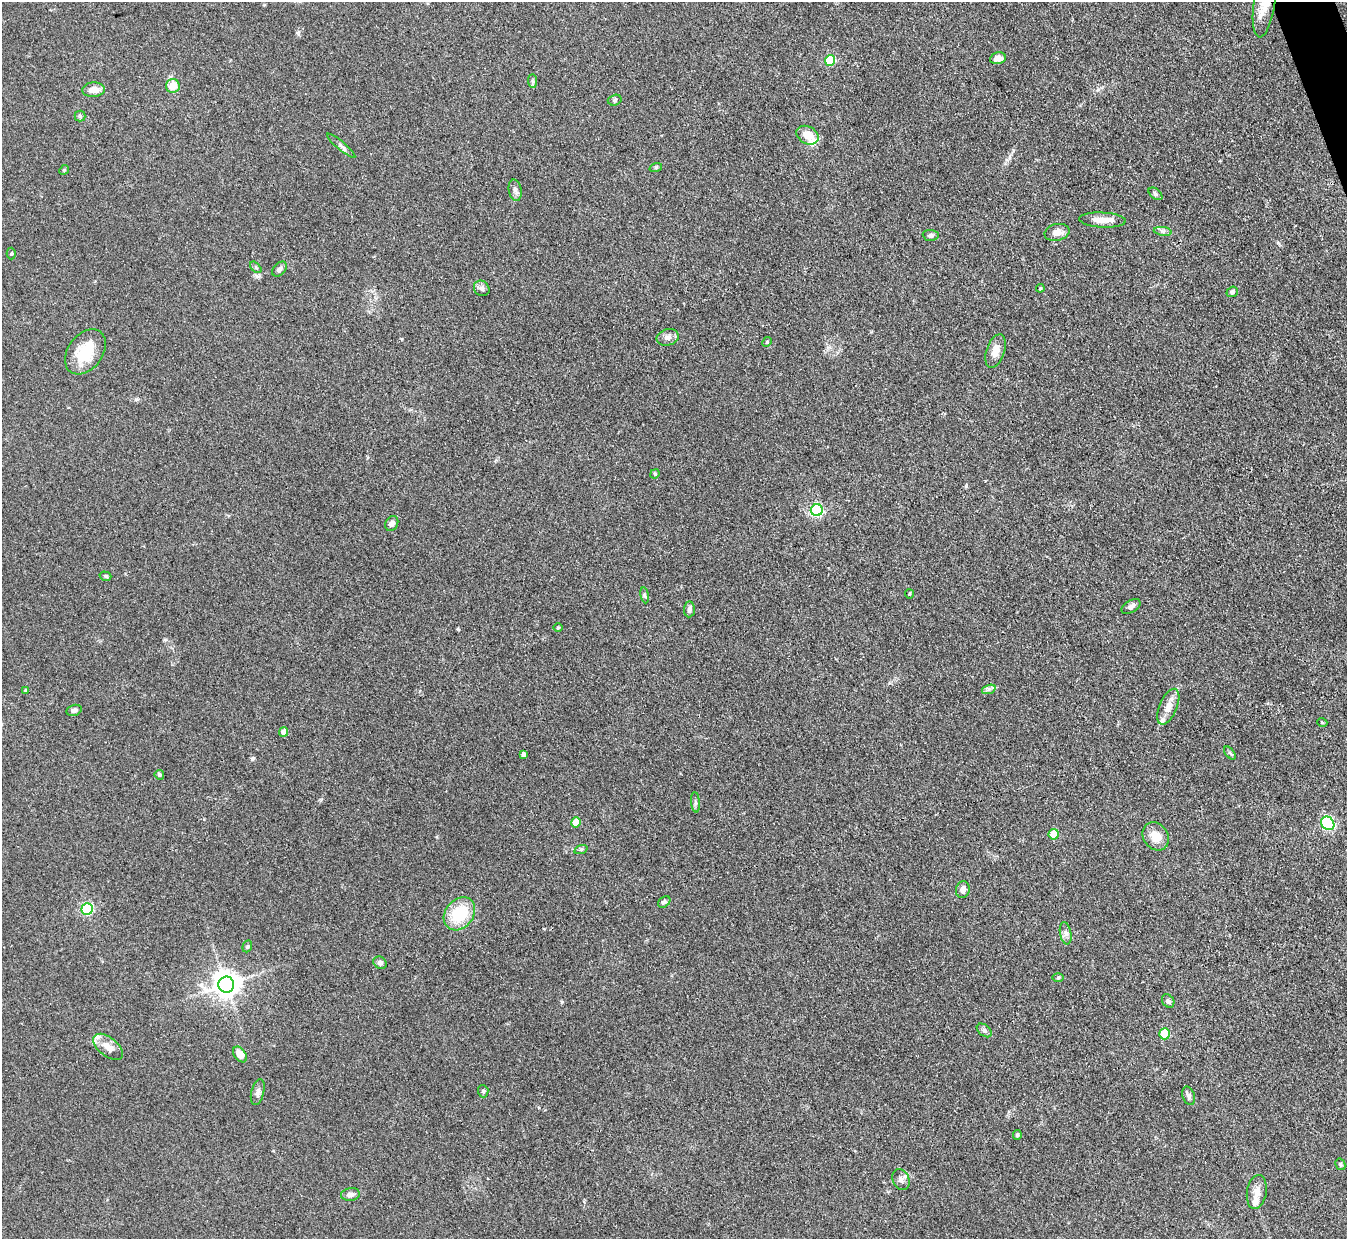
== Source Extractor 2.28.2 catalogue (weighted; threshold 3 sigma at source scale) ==
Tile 10 of 4 x 4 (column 2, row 3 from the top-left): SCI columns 1348-2692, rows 1512-2748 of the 5386 x 5371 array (HDU 1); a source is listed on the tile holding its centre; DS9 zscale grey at full resolution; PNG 1349 x 1241 px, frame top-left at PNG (2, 2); each listed source drawn as its Kron ellipse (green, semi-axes under 4 px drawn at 4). Shown black and unused: <1% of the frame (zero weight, under 3 of 4 exposures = <1% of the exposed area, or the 3 px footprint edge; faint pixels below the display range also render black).
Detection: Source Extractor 2.28.2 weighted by HDU 2 'WHT'; one run over the whole footprint, this tile lists its part. Background 0.111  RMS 0.0066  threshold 0.0298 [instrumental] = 3 sigma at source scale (4.5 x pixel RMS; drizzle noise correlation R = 1.50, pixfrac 1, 0.05/0.05 arcsec/px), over >= 5 px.
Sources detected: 78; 4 inside a brighter listed object's ellipse — not listed separately; the other 74 listed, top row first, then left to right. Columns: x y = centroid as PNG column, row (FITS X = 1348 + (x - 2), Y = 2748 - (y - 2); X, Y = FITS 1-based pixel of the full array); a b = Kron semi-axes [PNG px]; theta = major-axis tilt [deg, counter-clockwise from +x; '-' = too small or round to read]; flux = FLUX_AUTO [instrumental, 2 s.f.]
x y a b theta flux
1264 2 36 10 82 16
998 58 8 6 11 4.7
830 60 5 5 - 38
532 81 7 4 -89 1.2
173 86 7 6 - 9.2
93 90 11 7 5 5.9
615 100 7 5 17 1.3
80 116 5 5 - 1.1
807 135 12 8 -30 11
341 146 18 3 -40 2.2
656 167 6 4 18 0.89
64 170 5 4 - 0.72
515 190 11 6 -78 2.4
1155 194 8 5 -38 1.2
1102 220 23 7 -3 6.9
1163 231 9 4 -8 1.8
1057 232 13 8 12 5.1
931 235 8 5 -5 1.9
11 254 6 4 88 0.88
256 267 7 4 -45 0.99
279 269 9 5 48 2.3
482 288 8 7 - 2.3
1040 288 4 4 - 0.71
1232 292 6 5 - 1.7
668 337 11 8 16 3.2
767 342 5 4 - 0.77
996 351 17 9 71 6.7
85 352 25 17 53 23
655 474 5 4 - 0.79
817 510 6 6 - 91
392 523 8 6 60 2.8
105 576 6 4 -17 0.98
909 594 4 4 - 0.68
645 595 8 4 -81 1
1131 606 10 6 31 2.5
689 609 8 5 85 1.9
558 628 4 3 - 0.61
989 689 7 4 17 1.5
25 690 3 3 - 0.61
1168 707 19 8 67 6.7
74 710 8 5 15 2.2
1322 722 5 3 - 0.55
284 732 5 4 - 5.2
1230 753 7 4 -53 1
523 754 4 3 - 1.7
159 775 5 4 - 1.7
695 802 10 4 -85 1.3
576 822 5 5 - 15
1328 823 7 6 - 110
1054 834 5 5 - 19
1156 836 15 12 -53 9.6
581 849 7 4 19 1.1
963 890 8 6 76 3.7
664 902 7 5 37 1.6
87 909 6 5 - 72
459 914 18 14 51 27
1066 933 11 5 -79 2.6
247 946 6 4 70 0.99
380 963 7 5 -34 1.7
1058 978 6 4 1 0.75
226 985 8 8 - 740
1168 1001 7 5 -54 1.8
984 1030 8 5 -39 1.7
1165 1034 5 5 - 27
108 1047 17 9 -39 6.4
240 1054 9 5 -53 6.5
483 1091 6 5 - 1.3
258 1092 13 6 76 2.6
1189 1096 9 6 -72 2.1
1017 1135 5 4 - 1.4
1340 1164 6 4 -61 1
901 1179 11 8 -67 3.1
1257 1192 17 9 80 6
350 1194 9 6 8 2.8
Overlapping masked pixels (flux is a lower limit): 1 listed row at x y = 1264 2
Isophote crosses this tile's border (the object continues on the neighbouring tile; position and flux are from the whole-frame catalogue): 1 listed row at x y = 1264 2
Unlisted compact peaks at least as high as the median listed source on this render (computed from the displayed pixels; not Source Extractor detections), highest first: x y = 253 758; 458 629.